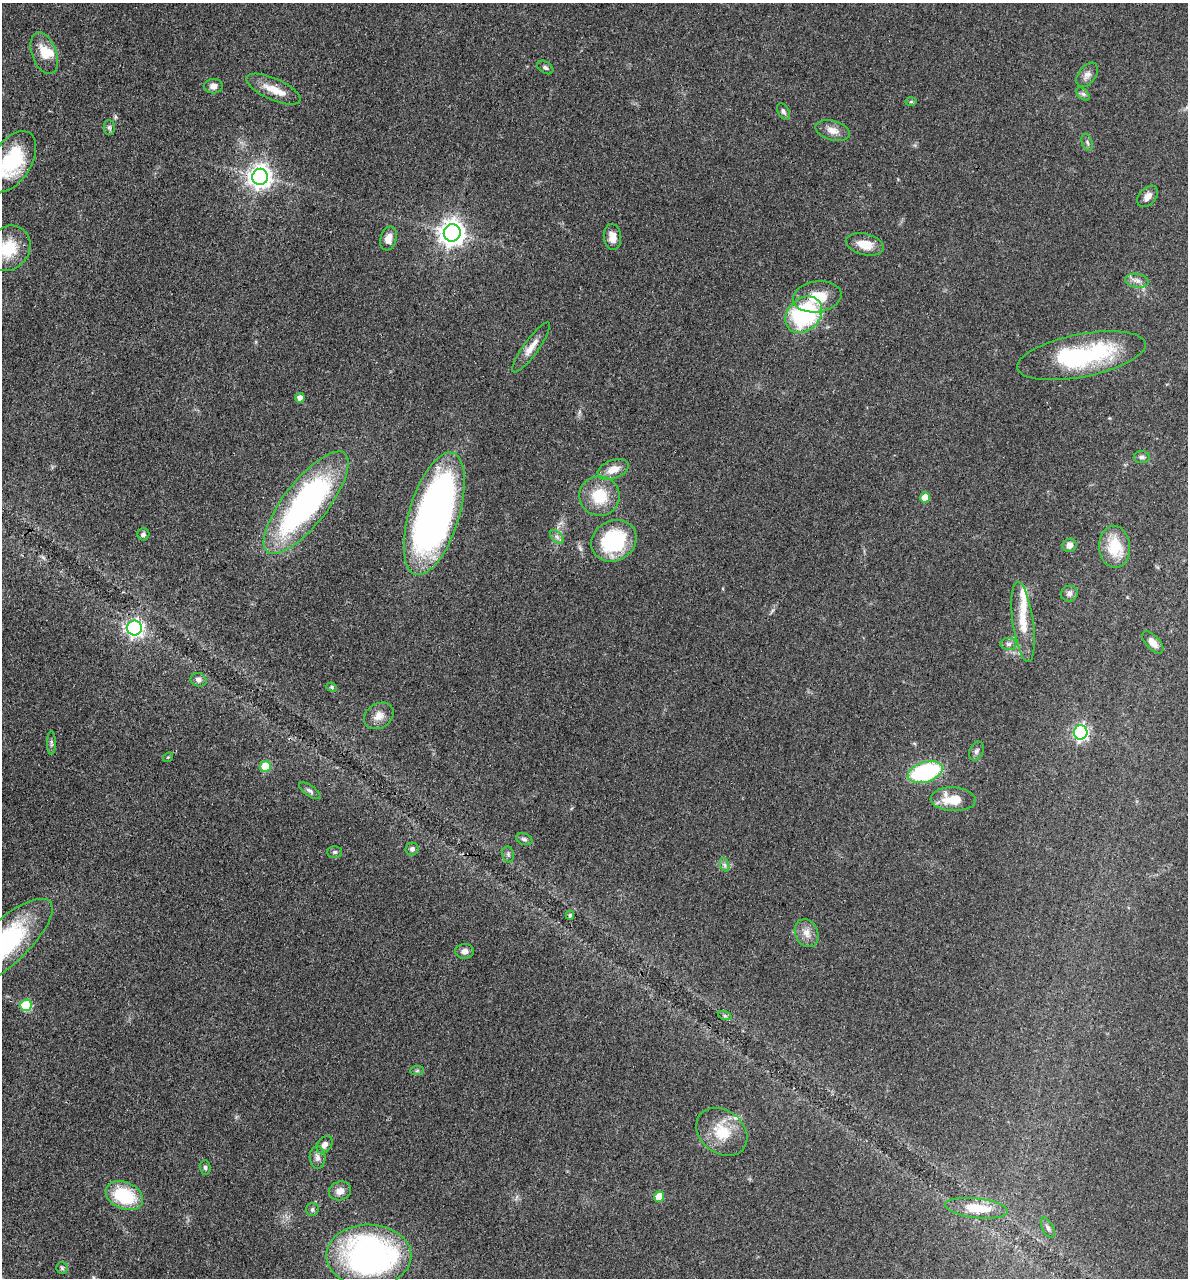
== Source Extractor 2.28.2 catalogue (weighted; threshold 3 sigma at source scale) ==
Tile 11 of 4 x 4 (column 3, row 3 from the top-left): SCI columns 2689-3874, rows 1347-2622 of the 5260 x 5242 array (HDU 1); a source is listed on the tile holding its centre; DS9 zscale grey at full resolution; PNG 1190 x 1280 px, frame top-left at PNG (2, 3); each listed source drawn as its Kron ellipse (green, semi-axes under 4 px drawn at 4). Shown black and unused: <1% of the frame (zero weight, under 3 of 4 exposures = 7% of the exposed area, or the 3 px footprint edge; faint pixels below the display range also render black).
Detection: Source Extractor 2.28.2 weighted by HDU 2 'WHT'; one run over the whole footprint, this tile lists its part. Background 0.041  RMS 0.005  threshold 0.0223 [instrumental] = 3 sigma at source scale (4.5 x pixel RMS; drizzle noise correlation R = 1.50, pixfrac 1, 0.05/0.05 arcsec/px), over >= 5 px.
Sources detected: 81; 5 inside a brighter listed object's ellipse — not listed separately; the other 76 listed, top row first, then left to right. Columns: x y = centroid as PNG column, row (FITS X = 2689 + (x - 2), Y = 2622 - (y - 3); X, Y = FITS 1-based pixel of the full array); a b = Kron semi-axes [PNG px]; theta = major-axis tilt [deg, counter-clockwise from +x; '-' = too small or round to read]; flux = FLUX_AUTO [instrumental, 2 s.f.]
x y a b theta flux
44 53 22 12 -70 8.4
545 67 9 5 -34 1.3
1087 75 14 8 53 2.9
213 86 9 7 5 2.8
273 89 29 11 -24 8.1
1083 94 8 5 -44 1.1
911 102 6 4 2 0.62
783 111 8 5 -61 1.2
109 127 7 5 -90 0.98
833 130 18 10 -16 4.4
1087 142 8 5 -71 1.1
11 162 34 20 58 31
260 177 8 7 - 380
1148 196 12 8 46 3.3
452 233 9 8 - 460
612 237 13 8 -84 4.7
388 238 12 8 74 3.9
865 244 19 10 -14 7.5
8 248 24 20 52 16
1137 281 12 7 -9 2.5
817 297 24 15 8 13
804 315 20 16 44 59
531 347 30 7 54 5.6
1081 356 65 21 11 58
300 398 5 4 - 2.6
1142 457 8 6 -3 1.4
613 469 16 9 20 6
599 496 20 20 - 16
925 497 5 5 - 7.6
306 503 63 22 52 140
434 514 64 25 73 250
143 534 6 6 - 1.3
557 537 8 5 -45 1.4
614 541 23 20 28 39
1070 545 7 6 - 3.3
1115 547 21 15 -86 16
1069 594 8 8 - 1.8
1023 622 40 10 -82 11
134 628 7 7 - 160
1153 642 14 6 -48 4.2
1009 644 8 6 1 1.6
199 680 8 6 -19 2
332 687 5 4 - 0.73
379 716 16 12 33 4.9
1081 732 7 6 - 110
51 743 12 4 -89 1.2
976 751 10 6 65 1.5
168 757 6 4 41 0.57
266 766 5 5 - 21
925 772 18 10 17 59
310 791 12 5 -34 1.5
953 799 22 12 -3 12
524 839 8 5 -22 1.3
412 849 6 6 - 1.5
334 852 7 5 1 1.1
508 854 8 6 -75 1.2
725 865 7 4 -71 1.1
570 915 4 3 - 1
807 933 14 11 -65 4.4
2 945 65 22 42 84
464 951 9 7 4 2.5
26 1005 6 5 - 37
725 1016 7 4 -19 0.89
417 1071 7 4 2 0.81
722 1132 28 21 -38 16
325 1145 9 6 53 2.5
317 1158 11 8 -87 2.3
205 1167 7 5 -88 1
340 1191 11 9 19 3.7
124 1196 19 13 -24 28
659 1197 5 5 - 9.5
976 1208 32 10 -6 15
312 1209 6 6 - 1.2
1048 1228 11 5 -63 1.5
369 1256 42 31 -1 150
62 1268 6 5 - 0.88
Overlapping masked pixels (flux is a lower limit): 1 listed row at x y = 2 945
Isophote crosses this tile's border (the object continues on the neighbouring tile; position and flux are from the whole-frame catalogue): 3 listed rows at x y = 11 162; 8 248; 2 945